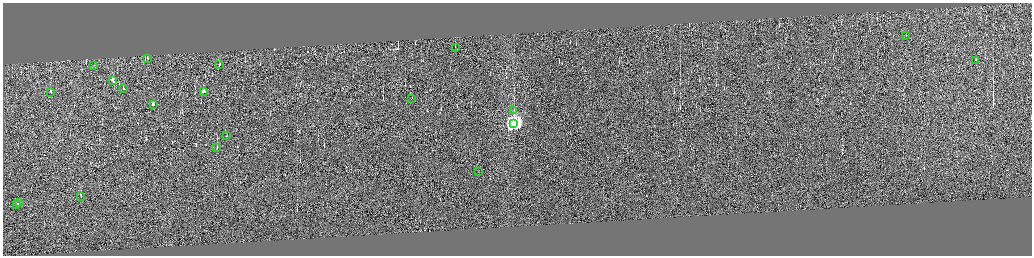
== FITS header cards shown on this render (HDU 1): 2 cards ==
NAXIS1  =                 4117
NAXIS2  =                 1014

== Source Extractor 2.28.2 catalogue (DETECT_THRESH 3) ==
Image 4117 x 1014 px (HDU 1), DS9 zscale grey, zoomed out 1/4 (1 PNG px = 4 x 4 image px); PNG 1034 x 258 px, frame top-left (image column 3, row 1011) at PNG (3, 3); each listed source drawn as its Kron ellipse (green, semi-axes under 4 px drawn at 4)
Background -0.00313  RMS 3.9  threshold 11.6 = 3 sigma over >= 5 px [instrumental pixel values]
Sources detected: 511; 491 cannot appear on this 1/4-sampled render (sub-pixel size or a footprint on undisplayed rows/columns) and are neither listed nor drawn; the other 20 listed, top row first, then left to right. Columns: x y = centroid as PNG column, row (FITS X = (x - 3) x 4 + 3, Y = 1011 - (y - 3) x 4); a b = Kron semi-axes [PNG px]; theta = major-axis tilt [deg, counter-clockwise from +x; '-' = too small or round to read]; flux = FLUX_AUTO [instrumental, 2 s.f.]
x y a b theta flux
906 35 2 1 - 6700
455 47 2 1 - 5900
148 58 2 1 - 35000
976 60 2 1 - 12000
94 65 2 1 - 4900
220 65 3 1 - 20000
113 81 3 1 - 20000
123 88 3 1 - 20000
204 91 2 1 - 140000
50 92 2 1 - 8700
412 98 2 1 - 6300
153 105 2 1 - 62000
514 110 2 1 - 450
514 123 4 4 - 620000
227 136 2 1 - 21000
217 148 2 1 - 57000
478 172 2 1 - 11000
81 196 3 1 - 26000
19 203 3 1 - 40000
16 204 2 1 - 61000
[491 sub-pixel or undisplayed-footprint detections neither listed nor drawn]